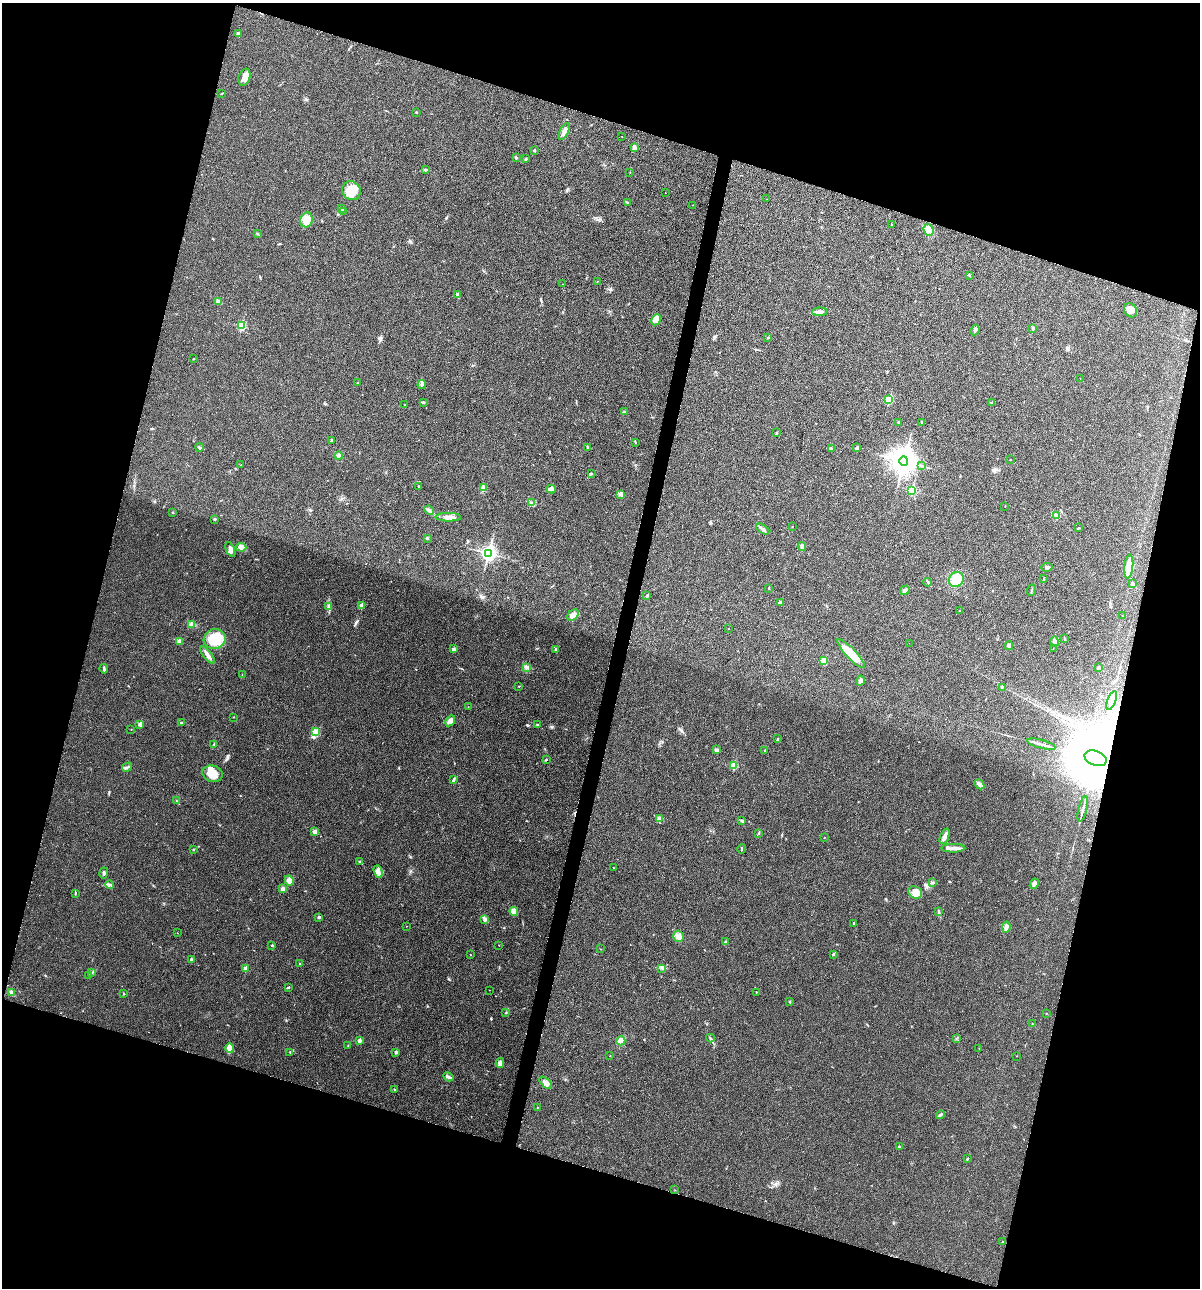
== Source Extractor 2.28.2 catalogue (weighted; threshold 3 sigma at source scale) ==
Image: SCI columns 129-4918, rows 8-5149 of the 5170 x 5154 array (HDU 1 of 3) = the unmasked area's bounding box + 8 px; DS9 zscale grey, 4 x 4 block average (1 PNG px = mean of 4 x 4 image px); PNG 1202 x 1290 px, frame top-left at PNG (2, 3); each listed source drawn as its Kron ellipse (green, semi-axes under 4 px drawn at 4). Shown black and unused: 34% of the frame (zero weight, under 3 of 4 exposures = <1% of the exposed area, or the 3 px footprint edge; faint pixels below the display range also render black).
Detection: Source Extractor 2.28.2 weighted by HDU 2 'WHT'. Background 0.0252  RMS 0.0059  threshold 0.0267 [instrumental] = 3 sigma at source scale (4.5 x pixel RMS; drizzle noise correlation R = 1.50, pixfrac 1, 0.05/0.05 arcsec/px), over >= 5 px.
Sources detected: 219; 1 cosmic-ray / hot-pixel residue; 1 long thin detection or spike segment (spike, bleed or trail) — neither listed nor drawn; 1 coinciding with a brighter row at this scale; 6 inside a brighter listed object's ellipse — not listed separately; the other 210 listed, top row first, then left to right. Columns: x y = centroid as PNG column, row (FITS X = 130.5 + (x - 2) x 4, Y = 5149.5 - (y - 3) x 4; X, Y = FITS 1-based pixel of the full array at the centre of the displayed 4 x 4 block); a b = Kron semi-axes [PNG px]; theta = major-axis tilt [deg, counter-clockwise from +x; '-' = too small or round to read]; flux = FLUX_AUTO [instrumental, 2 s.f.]
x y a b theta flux
238 34 3 2 - 5.4
244 77 9 5 73 23
222 94 3 2 - 1.9
416 112 3 2 - 2.5
564 132 9 3 65 11
622 136 2 2 - 1.1
635 147 4 3 - 12
534 151 2 2 - 11
516 157 2 2 - 3.5
526 159 3 2 - 2.3
425 170 2 2 - 1.7
630 173 2 2 - 0.95
351 191 10 9 - 57
665 192 2 2 - 0.86
767 199 2 2 - 0.57
627 202 2 2 - 1.9
693 205 2 2 - 0.78
342 209 2 2 - 2.2
343 211 2 2 - 1.9
306 220 7 6 - 40
891 224 2 2 - 1.6
928 230 6 4 -68 15
257 234 2 2 - 1.6
969 275 3 2 - 2.6
597 281 2 2 - 1.3
562 284 2 2 - 1.6
457 295 4 3 - 5.6
219 302 4 3 - 10
1131 310 7 6 - 18
820 312 8 3 1 12
656 320 6 4 62 29
241 326 2 2 - 180
1033 329 2 2 - 1.8
975 330 5 3 - 8.4
768 338 3 2 - 3
194 359 2 2 - 1.6
1080 378 2 2 - 0.67
357 383 2 2 - 1.3
422 385 4 3 - 5.5
889 400 2 2 - 170
423 402 2 2 - 1.9
992 403 2 2 - 1.6
405 405 2 2 - 1.7
624 412 2 2 - 9.5
899 422 2 2 - 1.8
921 422 2 2 - 1.4
777 433 2 2 - 2.2
332 440 4 2 - 3.9
636 443 2 2 - 1.3
200 447 4 2 - 4.3
588 448 3 2 - 2.7
857 448 3 2 - 3.4
831 449 4 2 - 4.1
338 456 4 3 - 8.8
1010 459 2 2 - 1.5
904 461 5 4 - 5000
241 465 2 2 - 1.2
922 466 2 2 - 1.6
591 474 3 2 - 1.9
418 486 2 2 - 3.1
483 488 2 2 - 1.8
551 489 4 4 - 9.8
912 490 2 2 - 230
620 494 2 2 - 1.6
531 502 3 2 - 4.5
1005 506 2 2 - 1.2
429 510 5 3 - 7.9
172 513 2 2 - 1.5
1057 516 4 3 - 6.6
448 517 13 4 -1 23
215 519 2 2 - 4.9
792 526 2 2 - 0.93
1078 528 3 2 - 2.4
763 529 7 3 -35 8.9
427 539 2 2 - 2.8
241 547 5 4 - 18
802 547 4 3 - 8.3
230 549 8 3 -68 15
488 553 3 3 - 1000
1129 566 12 3 83 59
1047 567 6 2 7 6.2
1044 579 3 2 - 1.6
956 580 8 7 - 72
928 582 4 2 - 4.2
1133 584 4 3 - 4.8
769 588 3 2 - 1.2
905 590 5 3 - 8.8
1031 590 6 2 69 2.9
647 596 3 2 - 2.9
780 602 3 2 - 5.3
362 606 2 2 - 51
329 607 3 3 - 5.1
959 611 2 2 - 1.5
573 615 6 4 44 17
1122 616 2 2 - 0.64
192 624 3 2 - 4.4
728 629 2 2 - 2.4
215 639 11 9 16 120
1064 639 2 2 - 1.1
179 641 3 3 - 8.3
1055 642 5 3 - 10
909 643 2 2 - 1
1009 646 4 3 - 11
1053 648 2 2 - 0.78
453 649 4 3 - 5.7
556 649 3 2 - 2.8
851 653 19 5 -47 81
208 655 10 3 -51 15
824 661 2 2 - 92
527 667 3 2 - 3.8
1099 668 3 2 - 4.4
104 669 4 2 - 6
242 674 2 2 - 0.8
860 681 5 4 - 9
519 686 2 2 - 2.2
1002 687 3 2 - 2.8
1112 700 10 3 69 21
468 707 2 2 - 0.97
233 717 2 2 - 1.1
450 721 6 4 56 12
181 722 2 2 - 3.3
140 724 2 2 - 23
537 725 2 2 - 1.5
131 729 2 2 - 2.2
315 732 4 4 - 12
777 739 2 2 - 2.5
1041 744 14 2 -15 15
214 745 2 2 - 1.6
717 750 3 3 - 5.6
765 751 2 2 - 7.5
1096 758 11 7 -19 59000
546 759 3 2 - 2.8
734 766 2 2 - 99
127 767 5 2 - 4
213 774 10 8 -15 46
454 779 4 2 - 4.9
979 784 5 3 - 9.7
177 801 2 2 - 1.2
1083 809 13 2 76 10
660 818 2 2 - 2.4
742 821 3 2 - 3.9
315 832 3 3 - 11
758 833 2 2 - 1.9
945 836 8 3 67 17
824 838 2 2 - 0.89
953 848 12 3 0 21
193 849 2 2 - 1.6
742 849 4 2 - 3.5
359 862 2 2 - 1.8
613 868 2 2 - 1.3
378 871 6 4 -72 14
103 873 5 2 - 5.1
289 881 5 4 - 10
932 883 3 2 - 6.4
110 884 4 3 - 6.9
1034 884 5 3 - 8.1
283 889 4 3 - 8
915 892 7 6 - 20
75 893 3 2 - 2.7
514 911 4 4 - 24
939 911 4 2 - 2.5
319 917 2 2 - 2.9
485 919 3 3 - 7.6
854 923 2 2 - 3
406 926 2 2 - 1.7
1006 927 5 2 - 7
177 933 2 2 - 1
678 936 5 5 - 16
726 942 3 2 - 3.4
272 945 2 2 - 8.8
499 945 2 2 - 0.67
600 949 2 2 - 1.2
833 954 3 2 - 4.7
471 955 2 2 - 0.9
191 959 2 2 - 4.1
299 964 2 2 - 1.3
662 968 3 2 - 2.7
246 969 2 2 - 37
92 972 2 2 - 1.8
89 975 2 2 - 2
288 987 4 2 - 3.2
489 990 2 2 - 1.1
11 992 3 2 - 3.8
756 992 2 2 - 1.9
124 994 2 2 - 2.9
790 1002 2 2 - 7.6
506 1013 2 2 - 2
1046 1013 2 2 - 1.1
1032 1024 2 2 - 0.93
710 1038 4 2 - 4.5
956 1039 2 2 - 0.94
359 1041 2 2 - 22
621 1041 4 4 - 23
348 1045 2 2 - 0.93
230 1048 4 4 - 12
979 1049 2 2 - 1.2
290 1052 2 2 - 1.4
396 1052 2 2 - 7.4
610 1056 2 2 - 0.92
1017 1056 2 2 - 0.84
500 1063 5 3 - 9.6
448 1077 5 2 - 7.1
546 1083 8 4 -44 17
394 1089 2 2 - 2.1
537 1107 2 2 - 1.3
940 1115 4 2 - 5.4
899 1147 3 2 - 3.4
967 1159 3 2 - 2.8
675 1190 2 2 - 0.9
1003 1242 2 2 - 2.2
Overlapping masked pixels (flux is a lower limit): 1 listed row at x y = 1096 758
Diffuse or blended objects may show on this block-average render without a row.